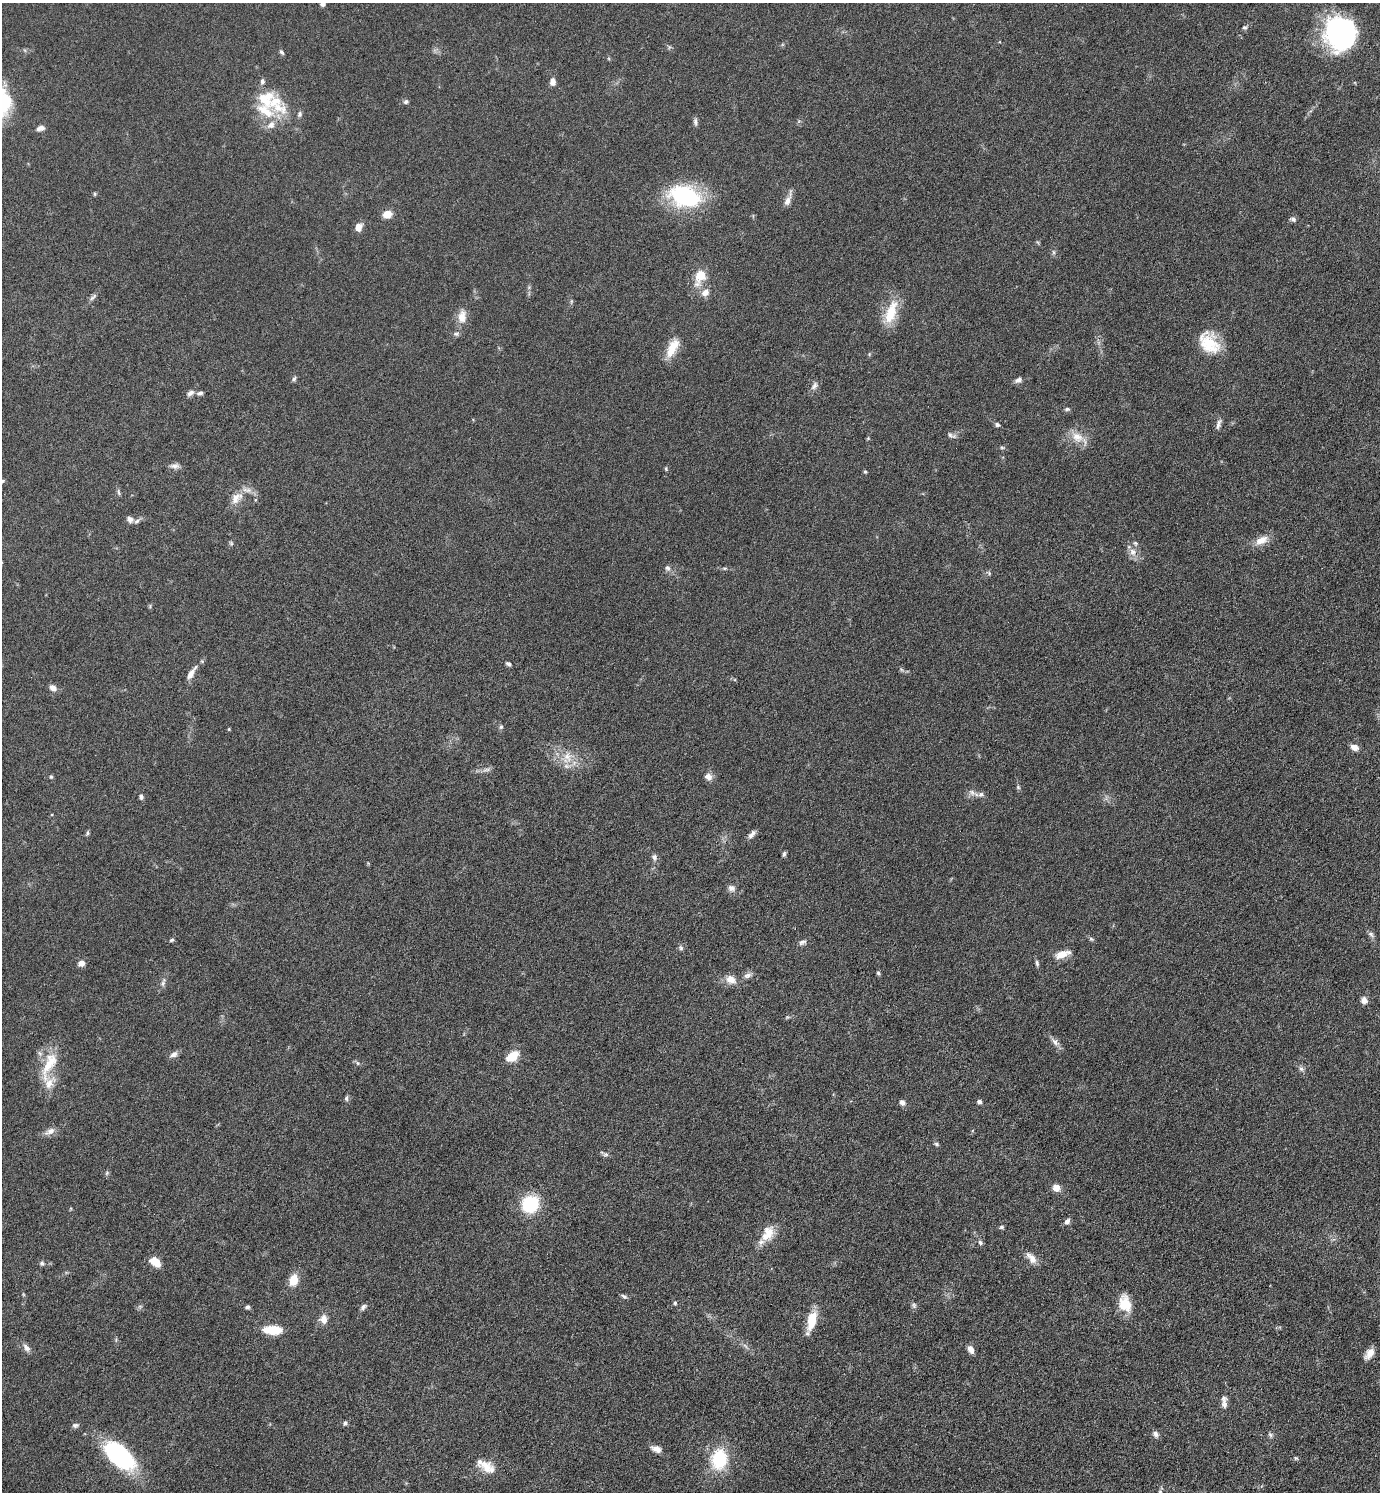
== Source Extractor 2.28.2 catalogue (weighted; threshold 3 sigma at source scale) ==
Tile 6 of 4 x 4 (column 2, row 2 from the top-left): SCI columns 1540-2917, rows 2987-4476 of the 5975 x 5973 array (HDU 1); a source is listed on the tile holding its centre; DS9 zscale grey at full resolution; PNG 1382 x 1494 px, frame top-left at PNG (2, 3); no overlay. Nothing masked; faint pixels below the display range render black.
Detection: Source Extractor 2.28.2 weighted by HDU 2 'WHT'; one run over the whole footprint, this tile lists its part. Background 0.0485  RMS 0.004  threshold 0.0165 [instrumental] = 3 sigma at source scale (4.09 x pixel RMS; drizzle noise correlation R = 1.36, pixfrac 0.8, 0.05/0.05 arcsec/px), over >= 5 px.
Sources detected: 137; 8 inside a brighter listed object's ellipse — not listed separately; the other 129 listed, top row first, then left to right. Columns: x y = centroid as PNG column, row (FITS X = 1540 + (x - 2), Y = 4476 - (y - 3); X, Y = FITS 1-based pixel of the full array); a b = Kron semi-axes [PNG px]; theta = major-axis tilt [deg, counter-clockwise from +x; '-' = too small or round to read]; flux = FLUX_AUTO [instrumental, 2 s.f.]
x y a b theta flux
322 4 6 5 - 1.3
1245 27 6 5 - 0.73
1340 33 31 28 -71 71
282 52 7 4 -51 0.69
552 82 7 6 - 2.2
265 99 25 22 53 12
3 101 30 24 80 21
406 102 7 6 - 0.81
300 114 8 5 76 0.81
695 122 11 5 -84 1
271 125 12 9 48 2.8
40 128 10 6 13 1.7
95 194 5 4 - 0.46
685 196 28 17 -19 45
788 200 20 6 69 2.5
387 214 9 7 17 3.8
1293 219 8 6 -24 1.1
358 227 8 6 81 3.2
1054 252 6 4 -89 0.67
700 276 12 8 66 9.5
705 292 10 8 39 2.5
93 297 13 4 43 1.1
891 312 34 13 72 10
462 317 18 11 83 4.2
456 334 7 6 - 0.84
1209 343 27 19 -49 12
673 347 26 11 62 6.9
294 379 7 5 61 0.72
1018 380 10 6 22 1.4
814 386 11 6 54 1.5
190 393 11 6 37 1.4
200 393 8 5 7 1
1067 409 7 5 1 0.66
1218 424 15 5 75 1.5
997 425 6 5 - 0.88
951 435 14 5 -15 1.1
1077 437 19 12 -32 5.2
1002 447 6 4 -1 0.52
175 466 14 6 -3 1.7
666 469 6 4 -79 0.44
865 472 5 4 - 0.46
2 481 6 4 19 0.61
119 492 8 4 -80 0.67
236 498 19 11 44 4.7
130 519 10 8 -40 1.9
1261 540 20 10 27 4.2
231 543 6 4 -46 0.52
1133 552 11 9 -55 2.7
667 568 7 6 - 1.1
724 568 6 3 0 0.52
989 573 6 4 -47 0.53
508 664 6 5 - 0.76
191 674 14 6 62 2.7
53 688 10 7 -23 1.8
501 727 6 5 - 0.71
229 729 4 3 - 0.34
1354 747 8 6 -22 2.7
567 757 16 10 -67 4.7
486 770 12 4 9 1.3
51 777 5 4 - 0.51
708 777 11 9 -28 2
1018 787 6 5 - 0.59
972 792 13 6 -28 1.6
141 797 6 5 - 1
87 833 6 4 90 0.59
752 834 13 6 49 1.6
784 854 7 4 75 0.73
654 857 8 7 - 1.2
731 888 10 8 -7 1.5
1371 934 10 6 -43 1.1
1091 939 6 5 - 0.61
172 940 6 4 27 0.54
802 942 11 6 25 1.2
681 948 6 6 - 0.76
1062 954 16 8 22 4.3
81 963 6 6 - 2.7
1037 963 8 4 -75 0.75
878 973 6 4 -74 0.63
748 975 11 6 20 1.5
731 979 13 10 -29 3.5
163 983 14 5 77 1.4
1364 1000 7 6 - 2.4
1055 1042 13 7 -46 1.9
174 1054 11 7 28 1.6
512 1056 13 8 34 8
357 1063 6 4 -88 0.53
49 1065 44 14 66 12
1301 1069 8 5 -62 1.1
346 1098 7 5 81 0.73
902 1102 6 5 - 1.5
979 1102 4 4 - 1.4
50 1131 17 8 27 2.4
936 1144 6 4 -28 0.65
606 1154 8 5 0 0.9
107 1173 6 5 - 0.61
1056 1188 8 8 - 3
530 1204 10 9 - 34
1067 1221 9 6 54 1.3
1001 1227 5 5 - 0.72
765 1236 21 14 83 6
980 1242 7 5 -60 0.85
1032 1258 16 7 -48 3.2
155 1262 12 8 -40 5.4
42 1263 7 6 - 0.87
293 1280 12 8 79 6
624 1296 8 5 -30 0.8
675 1303 5 4 - 0.55
1125 1304 18 13 -76 8.6
914 1305 7 6 - 0.88
247 1307 5 5 - 0.83
363 1307 9 5 40 1.1
323 1319 11 9 89 2.8
811 1321 20 9 76 8.9
273 1330 18 8 -1 10
745 1346 9 3 -45 0.77
27 1348 12 7 -50 1.7
971 1349 10 6 -61 1.9
1369 1354 14 8 52 3.1
1224 1402 17 7 -89 2.1
345 1423 6 5 - 0.86
75 1425 8 6 11 1
1155 1434 8 7 - 1.4
1270 1435 8 5 -62 0.77
656 1449 12 7 -21 2.4
119 1455 34 18 -39 47
1296 1458 6 4 -44 0.51
719 1459 19 15 82 20
487 1467 23 14 -29 6
1160 1492 7 5 45 0.72
Isophote crosses this tile's border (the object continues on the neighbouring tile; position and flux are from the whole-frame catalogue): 4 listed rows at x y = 322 4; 3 101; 2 481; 1160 1492